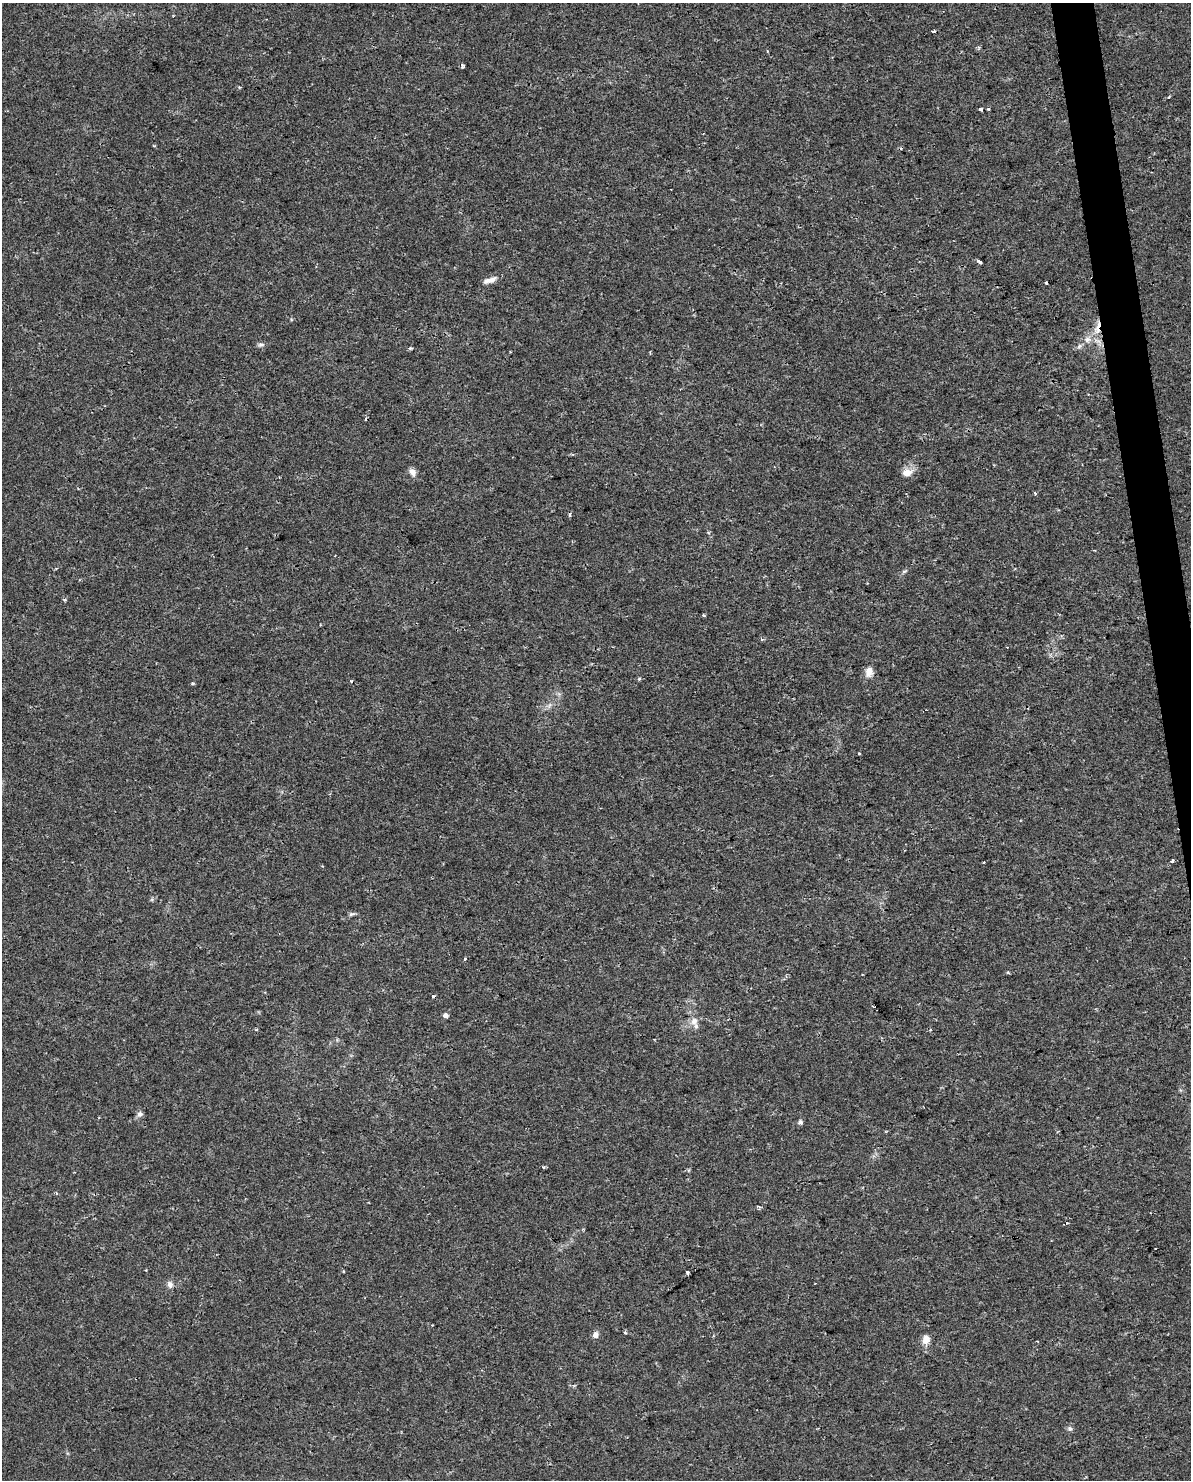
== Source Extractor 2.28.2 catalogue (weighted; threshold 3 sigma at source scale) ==
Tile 6 of 4 x 3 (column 2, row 2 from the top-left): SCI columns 1189-2377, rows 1542-3019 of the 4754 x 4517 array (HDU 1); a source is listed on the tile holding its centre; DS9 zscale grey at full resolution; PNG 1193 x 1482 px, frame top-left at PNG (2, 3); no overlay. Shown black and unused: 2% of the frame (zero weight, under 2 of 3 exposures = <1% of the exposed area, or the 3 px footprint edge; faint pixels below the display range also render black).
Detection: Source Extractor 2.28.2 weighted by HDU 2 'WHT'; one run over the whole footprint, this tile lists its part. Background 0.00454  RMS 0.0028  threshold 0.0125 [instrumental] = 3 sigma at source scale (4.5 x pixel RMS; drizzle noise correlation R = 1.50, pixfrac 1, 0.0396/0.0396 arcsec/px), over >= 5 px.
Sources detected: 49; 6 cosmic-ray / hot-pixel residue — not listed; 1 inside a brighter listed object's ellipse — not listed separately; the other 42 listed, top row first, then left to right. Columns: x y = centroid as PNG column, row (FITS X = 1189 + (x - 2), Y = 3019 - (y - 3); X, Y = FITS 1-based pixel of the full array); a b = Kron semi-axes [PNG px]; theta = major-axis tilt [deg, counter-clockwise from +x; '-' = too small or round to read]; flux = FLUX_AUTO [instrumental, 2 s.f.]
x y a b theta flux
933 31 3 3 - 0.96
463 66 5 3 - 0.43
239 87 4 3 - 0.26
981 109 4 3 - 3.4
989 109 3 3 - 0.4
979 262 4 3 - 2
490 280 17 6 18 1.8
1046 283 3 3 - 1.4
1099 325 29 8 65 4.5
261 345 9 5 11 0.72
1079 347 7 5 71 0.76
410 348 5 4 - 0.45
510 352 3 2 - 0.26
412 472 11 7 -56 1.6
907 472 11 8 14 2.9
1035 493 3 3 - 1.2
904 571 8 4 9 0.46
703 615 3 3 - 0.58
761 639 4 4 - 0.56
869 672 13 9 73 2.3
639 679 3 3 - 0.45
193 683 5 4 - 0.31
859 754 3 3 - 0.46
1172 861 3 3 - 0.93
984 862 3 2 - 0.27
351 914 8 5 26 0.59
465 959 3 3 - 0.49
433 996 4 3 - 0.48
445 1015 5 4 - 1.4
694 1021 12 10 62 2.3
140 1114 8 6 -6 0.85
800 1122 6 5 - 0.62
543 1167 4 3 - 0.43
56 1193 4 3 - 0.39
759 1207 7 3 -23 0.38
1067 1223 3 3 - 0.26
688 1273 4 3 - 1.9
170 1284 9 7 -83 1.3
625 1332 4 4 - 0.4
595 1335 6 6 - 1.6
926 1340 11 9 77 2.3
1070 1429 6 6 - 0.72
Overlapping masked pixels (flux is a lower limit): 1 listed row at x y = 1099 325